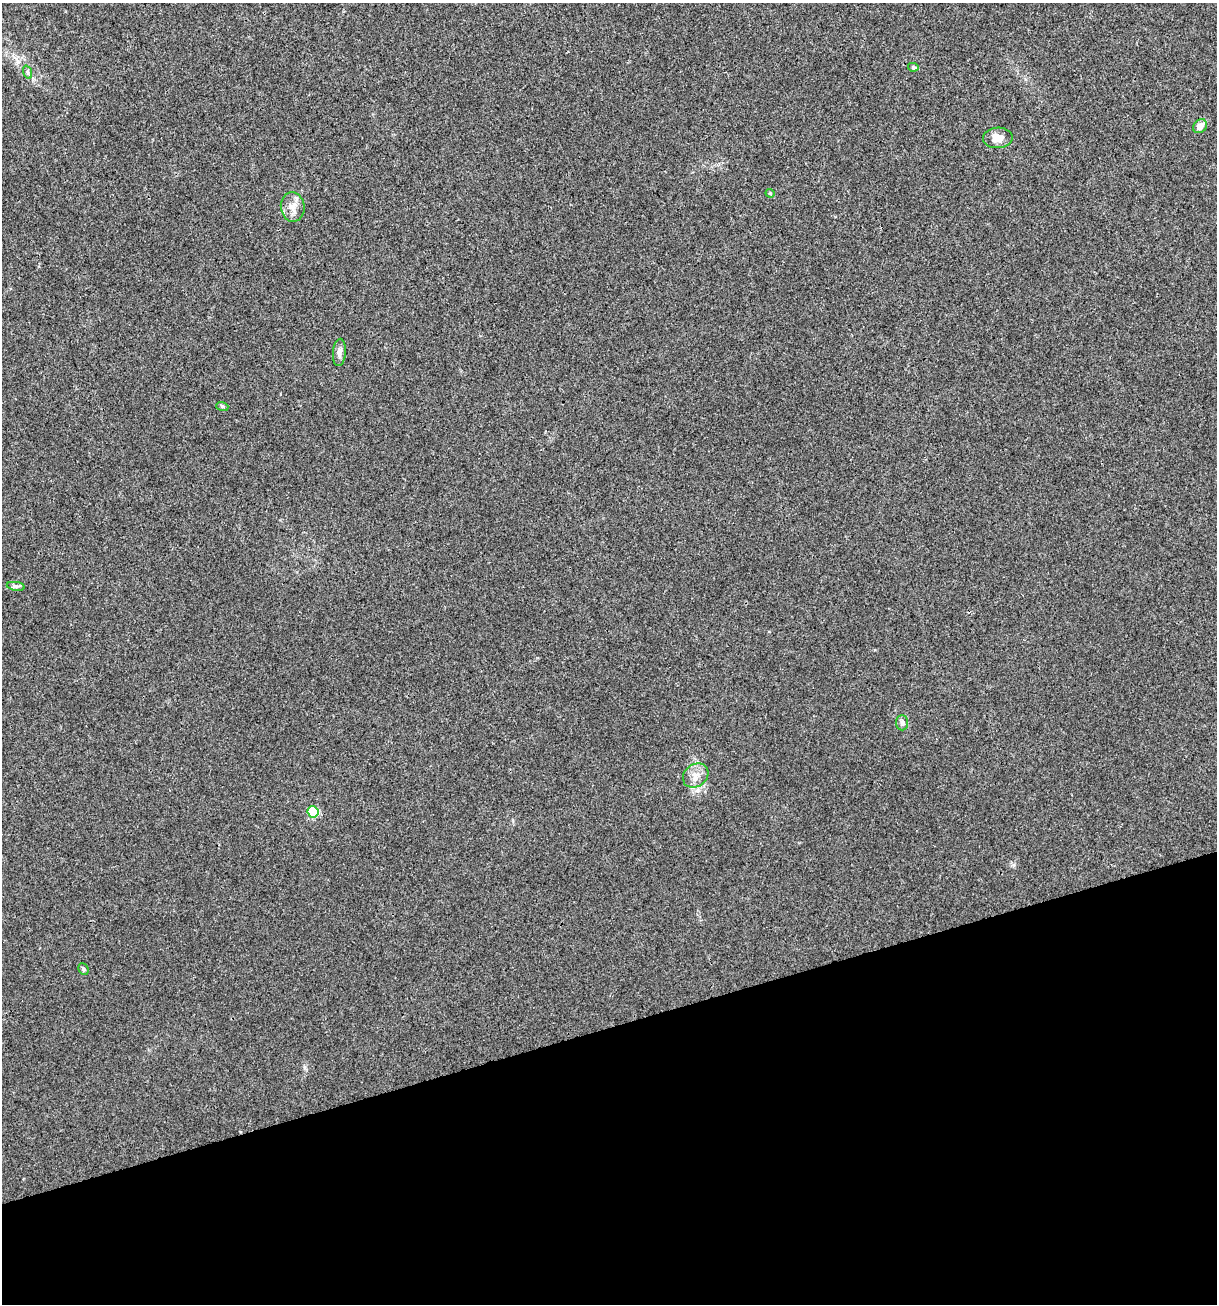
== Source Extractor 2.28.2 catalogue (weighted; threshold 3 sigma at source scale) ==
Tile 14 of 4 x 4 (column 2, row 4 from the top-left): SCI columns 1317-2531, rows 1-1302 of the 5012 x 5207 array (HDU 1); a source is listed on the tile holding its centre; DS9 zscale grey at full resolution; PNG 1219 x 1306 px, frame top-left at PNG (2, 3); each listed source drawn as its Kron ellipse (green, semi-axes under 4 px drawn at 4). Shown black and unused: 21% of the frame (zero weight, under 3 of 4 exposures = <1% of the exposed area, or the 3 px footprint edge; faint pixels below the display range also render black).
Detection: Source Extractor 2.28.2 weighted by HDU 2 'WHT'; one run over the whole footprint, this tile lists its part. Background 0.00323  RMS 0.0026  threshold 0.0118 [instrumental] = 3 sigma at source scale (4.5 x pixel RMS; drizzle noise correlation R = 1.50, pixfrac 1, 0.0396/0.0396 arcsec/px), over >= 5 px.
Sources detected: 13; all 13 listed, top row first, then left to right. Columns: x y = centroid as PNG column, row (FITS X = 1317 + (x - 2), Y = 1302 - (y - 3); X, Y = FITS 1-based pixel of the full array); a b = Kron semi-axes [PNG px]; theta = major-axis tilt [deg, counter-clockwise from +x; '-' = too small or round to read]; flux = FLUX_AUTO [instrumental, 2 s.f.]
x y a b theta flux
913 67 5 4 - 0.33
27 72 7 4 -70 0.5
1200 126 8 6 48 2.2
998 138 15 10 2 2.5
770 193 4 4 - 0.29
293 207 14 12 -83 2.5
339 352 14 6 86 1.3
222 406 6 4 -18 0.37
16 586 9 4 -8 0.6
902 723 7 6 - 0.7
696 776 14 11 39 2.4
313 812 6 5 - 16
83 969 6 5 - 0.53